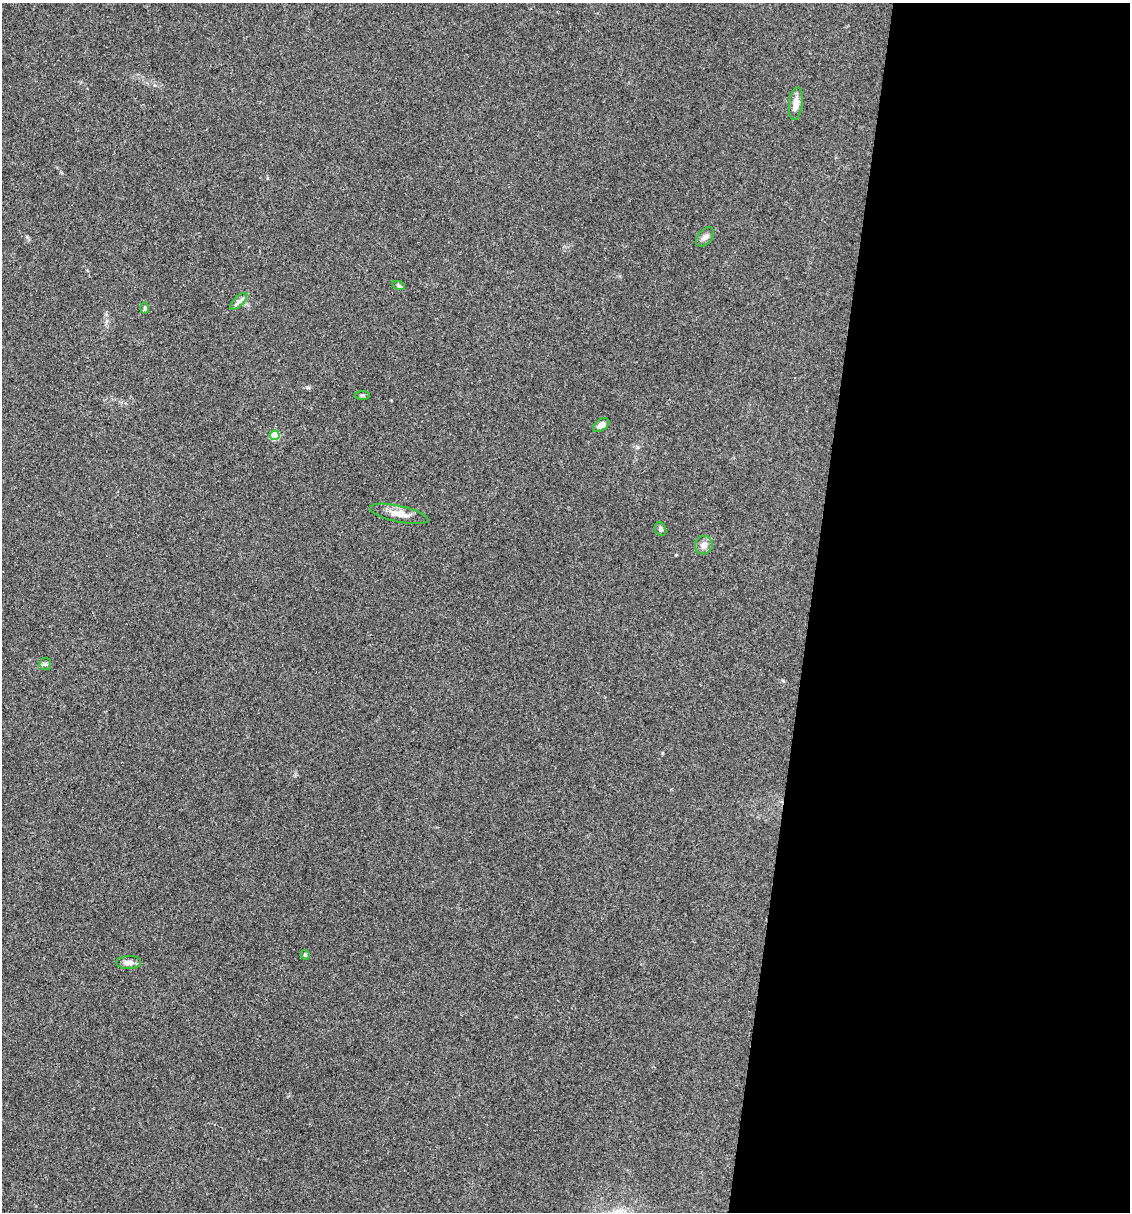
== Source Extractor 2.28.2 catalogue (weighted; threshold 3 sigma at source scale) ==
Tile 12 of 4 x 4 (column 4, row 3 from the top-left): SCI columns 3618-4745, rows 1212-2421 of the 4860 x 4841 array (HDU 1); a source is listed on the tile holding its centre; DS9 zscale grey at full resolution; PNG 1132 x 1214 px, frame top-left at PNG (2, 3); each listed source drawn as its Kron ellipse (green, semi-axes under 4 px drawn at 4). Shown black and unused: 28% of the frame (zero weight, under 3 of 4 exposures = <1% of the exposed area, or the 3 px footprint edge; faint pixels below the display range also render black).
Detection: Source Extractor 2.28.2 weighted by HDU 2 'WHT'; one run over the whole footprint, this tile lists its part. Background 0.112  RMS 0.0067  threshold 0.0302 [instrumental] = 3 sigma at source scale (4.5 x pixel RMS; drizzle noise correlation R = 1.50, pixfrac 1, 0.05/0.05 arcsec/px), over >= 5 px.
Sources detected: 14; all 14 listed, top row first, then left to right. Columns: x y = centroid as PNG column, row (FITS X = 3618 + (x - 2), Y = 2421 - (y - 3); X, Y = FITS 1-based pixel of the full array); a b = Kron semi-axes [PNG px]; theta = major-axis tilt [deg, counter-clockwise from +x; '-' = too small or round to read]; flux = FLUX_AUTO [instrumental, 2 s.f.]
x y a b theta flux
796 104 16 7 84 5.9
705 237 11 7 51 2.6
399 286 6 4 -19 1
239 301 11 4 45 2.3
145 308 6 4 -90 0.93
362 395 7 3 -1 1
601 425 9 5 33 4
275 435 5 5 - 29
399 514 30 8 -12 7.9
661 529 7 5 -66 1.8
704 545 9 8 - 4.2
45 664 6 6 - 1.3
305 955 5 4 - 1.1
129 962 12 6 1 3.2